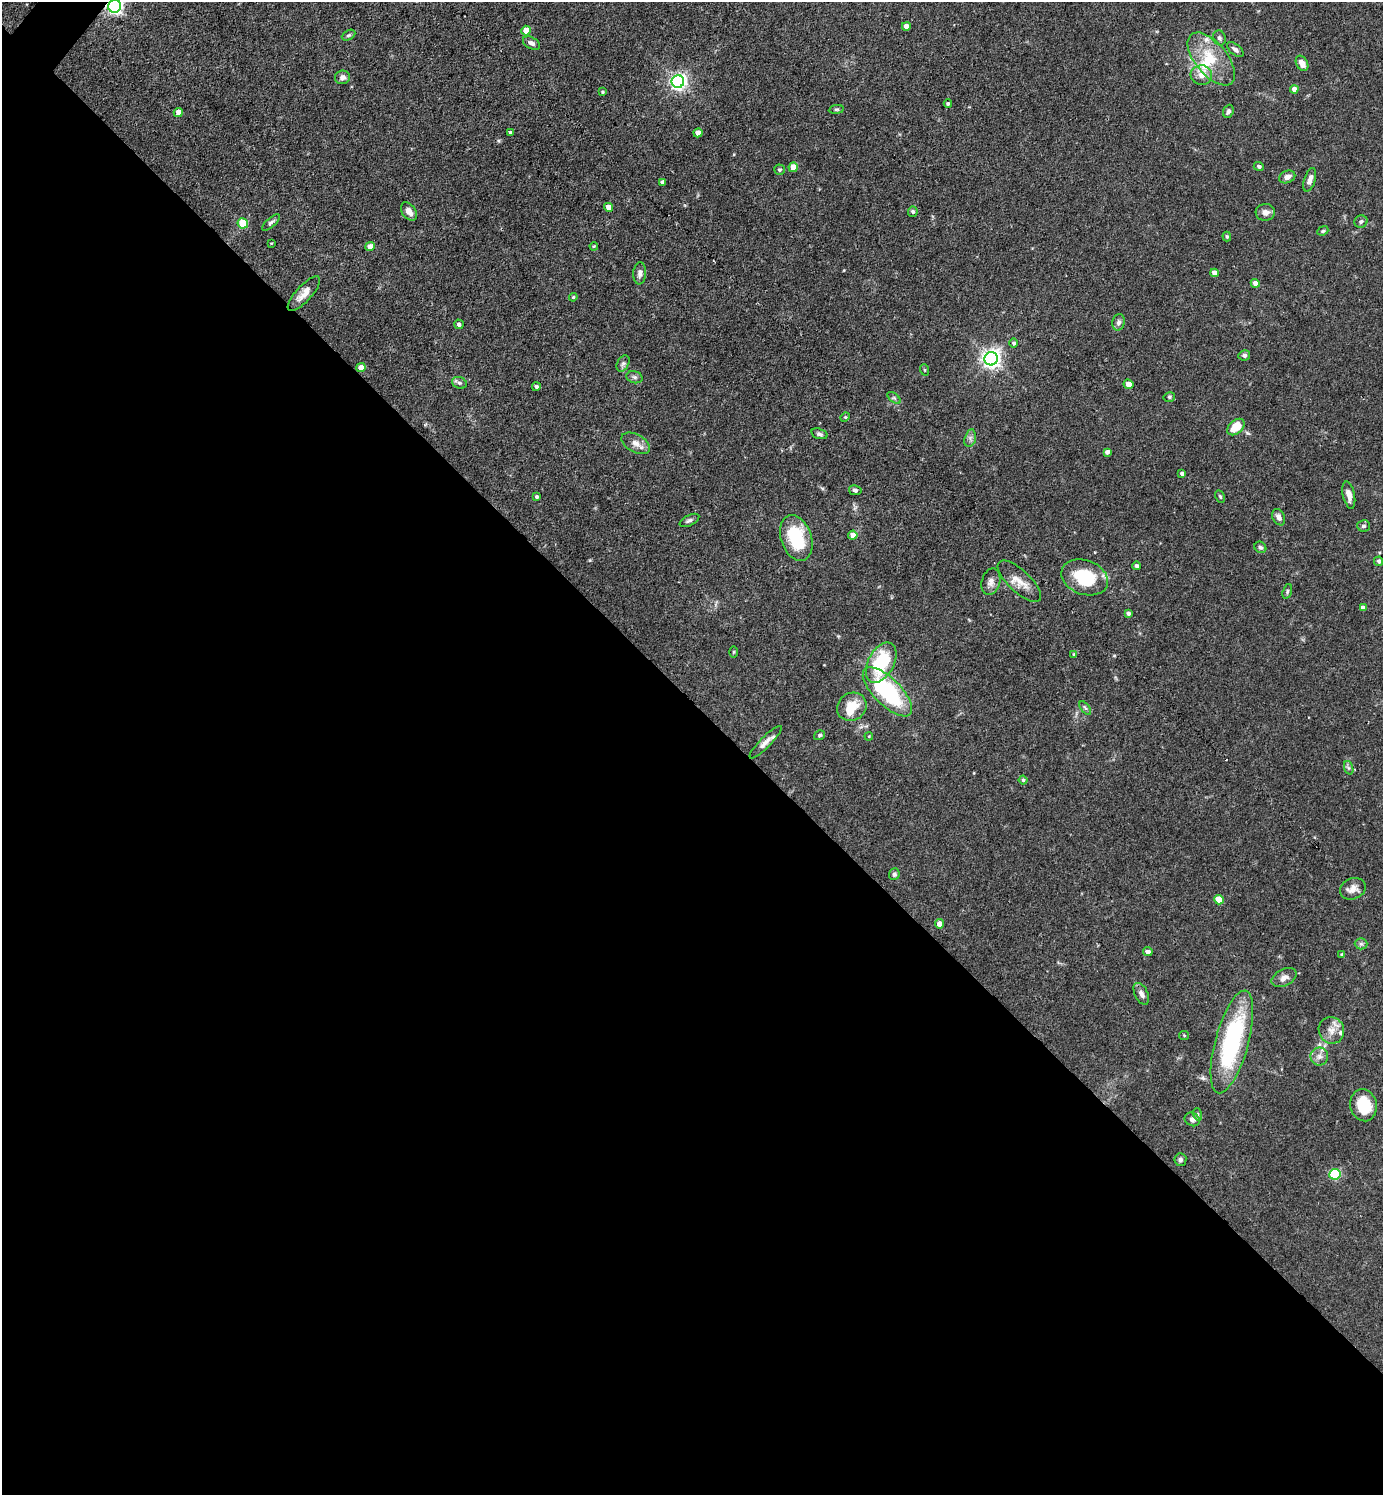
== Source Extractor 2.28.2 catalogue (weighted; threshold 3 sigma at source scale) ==
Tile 14 of 4 x 4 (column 2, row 4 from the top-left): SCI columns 1679-3059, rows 1-1493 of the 5974 x 5972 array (HDU 1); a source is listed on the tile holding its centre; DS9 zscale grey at full resolution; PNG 1385 x 1497 px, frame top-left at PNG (2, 2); each listed source drawn as its Kron ellipse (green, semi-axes under 4 px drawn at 4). Shown black and unused: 53% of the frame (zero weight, under 3 of 4 exposures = <1% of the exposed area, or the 3 px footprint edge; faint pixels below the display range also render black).
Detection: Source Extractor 2.28.2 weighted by HDU 2 'WHT'; one run over the whole footprint, this tile lists its part. Background 0.0754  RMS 0.0039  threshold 0.0176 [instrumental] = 3 sigma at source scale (4.5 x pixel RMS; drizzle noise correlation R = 1.50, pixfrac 1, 0.05/0.05 arcsec/px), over >= 5 px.
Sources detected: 118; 2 cosmic-ray / hot-pixel residue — neither listed nor drawn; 5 inside a brighter listed object's ellipse — not listed separately; the other 111 listed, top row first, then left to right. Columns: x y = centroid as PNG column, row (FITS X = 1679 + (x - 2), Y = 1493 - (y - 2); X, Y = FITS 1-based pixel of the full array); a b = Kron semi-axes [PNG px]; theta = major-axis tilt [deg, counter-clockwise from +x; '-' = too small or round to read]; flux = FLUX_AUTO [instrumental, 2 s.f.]
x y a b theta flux
115 6 6 6 - 120
906 26 4 4 - 2.4
526 30 5 5 - 4.9
348 35 7 4 27 0.68
1219 38 7 6 - 0.95
531 43 9 5 -29 1.4
1235 49 10 5 -39 1.3
1211 59 31 16 -50 13
1302 63 8 5 -60 2.9
1201 75 11 10 - 3.1
342 77 7 6 - 1.6
678 82 6 6 - 130
1294 89 4 4 - 2.3
602 92 4 3 - 0.52
948 104 4 4 - 0.67
836 109 7 4 8 0.57
1228 111 7 5 69 1
178 112 5 4 - 2.6
510 132 3 3 - 0.49
698 133 4 4 - 2.7
793 167 4 4 - 5.2
1259 167 5 4 - 0.95
779 170 5 5 - 0.68
1287 177 8 6 23 2.2
1310 180 12 5 72 2.2
662 182 4 3 - 0.97
608 207 4 4 - 3.6
409 212 10 6 -53 3.1
913 212 5 5 - 0.86
1265 212 10 8 2 2.2
271 222 11 4 42 0.96
1361 222 7 6 - 0.9
243 223 5 5 - 14
1323 231 6 4 22 0.54
1227 237 5 4 - 0.55
271 243 3 2 - 0.27
370 246 5 4 - 3.1
594 246 4 3 - 0.36
640 273 11 6 86 1.7
1214 273 4 4 - 2.6
1255 283 4 4 - 2.3
304 294 22 8 47 3.8
573 297 4 3 - 0.41
1118 322 8 6 77 1.4
459 324 5 4 - 1
1014 343 5 4 - 0.85
1244 355 6 5 - 0.96
991 359 7 6 - 200
623 363 9 5 62 1.1
361 368 5 4 - 3.4
925 370 6 3 -70 0.38
634 377 8 6 -16 1.1
459 383 7 5 -20 0.88
1128 384 5 4 - 3.2
536 387 4 4 - 0.77
1169 397 6 4 14 0.62
894 398 8 4 -36 0.73
845 417 5 4 - 0.5
1236 427 10 6 42 7.7
819 434 8 5 -17 1
970 438 9 5 75 1.2
636 443 15 9 -28 3.1
1107 452 4 4 - 1.6
1182 474 3 3 - 0.96
855 490 6 5 - 0.95
1349 495 14 6 -78 2.6
1220 496 6 4 -63 0.58
537 497 4 4 - 0.68
1279 517 8 6 -65 1.7
689 520 10 5 27 1
1363 526 6 5 - 0.95
853 535 4 4 - 3.4
796 538 24 15 -71 19
1260 547 6 5 - 0.81
1379 561 5 4 - 1
1136 566 4 4 - 0.94
1085 577 24 17 -20 18
1019 581 28 11 -43 5.5
991 582 13 9 74 2.4
1287 591 7 4 72 0.66
1363 608 4 4 - 2.1
1128 613 4 4 - 0.92
734 652 5 3 - 0.4
1074 654 4 3 - 0.48
881 663 22 13 62 24
887 692 32 13 -45 43
852 707 15 13 38 8
1085 708 8 4 -52 0.78
820 735 6 4 33 0.7
869 736 4 3 - 0.33
766 742 22 5 45 2.4
1349 768 7 4 -71 0.75
1023 780 4 4 - 0.5
894 874 6 5 - 0.9
1353 889 13 10 23 3
1219 900 5 4 - 8
939 924 4 4 - 2.6
1361 944 6 6 - 0.94
1148 952 5 4 - 1.9
1342 954 4 3 - 0.56
1284 978 13 8 27 2.2
1141 994 12 6 -64 2
1331 1030 13 12 - 3.8
1184 1035 5 4 - 0.43
1232 1042 53 16 75 51
1319 1056 9 9 - 2
1364 1105 16 13 -76 12
1197 1114 6 4 -72 0.56
1192 1119 8 6 -30 1.5
1180 1160 6 6 - 0.89
1335 1174 5 5 - 28
Overlapping masked pixels (flux is a lower limit): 2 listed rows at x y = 115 6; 1232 1042
Isophote crosses this tile's border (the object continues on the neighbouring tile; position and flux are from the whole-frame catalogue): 1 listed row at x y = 115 6